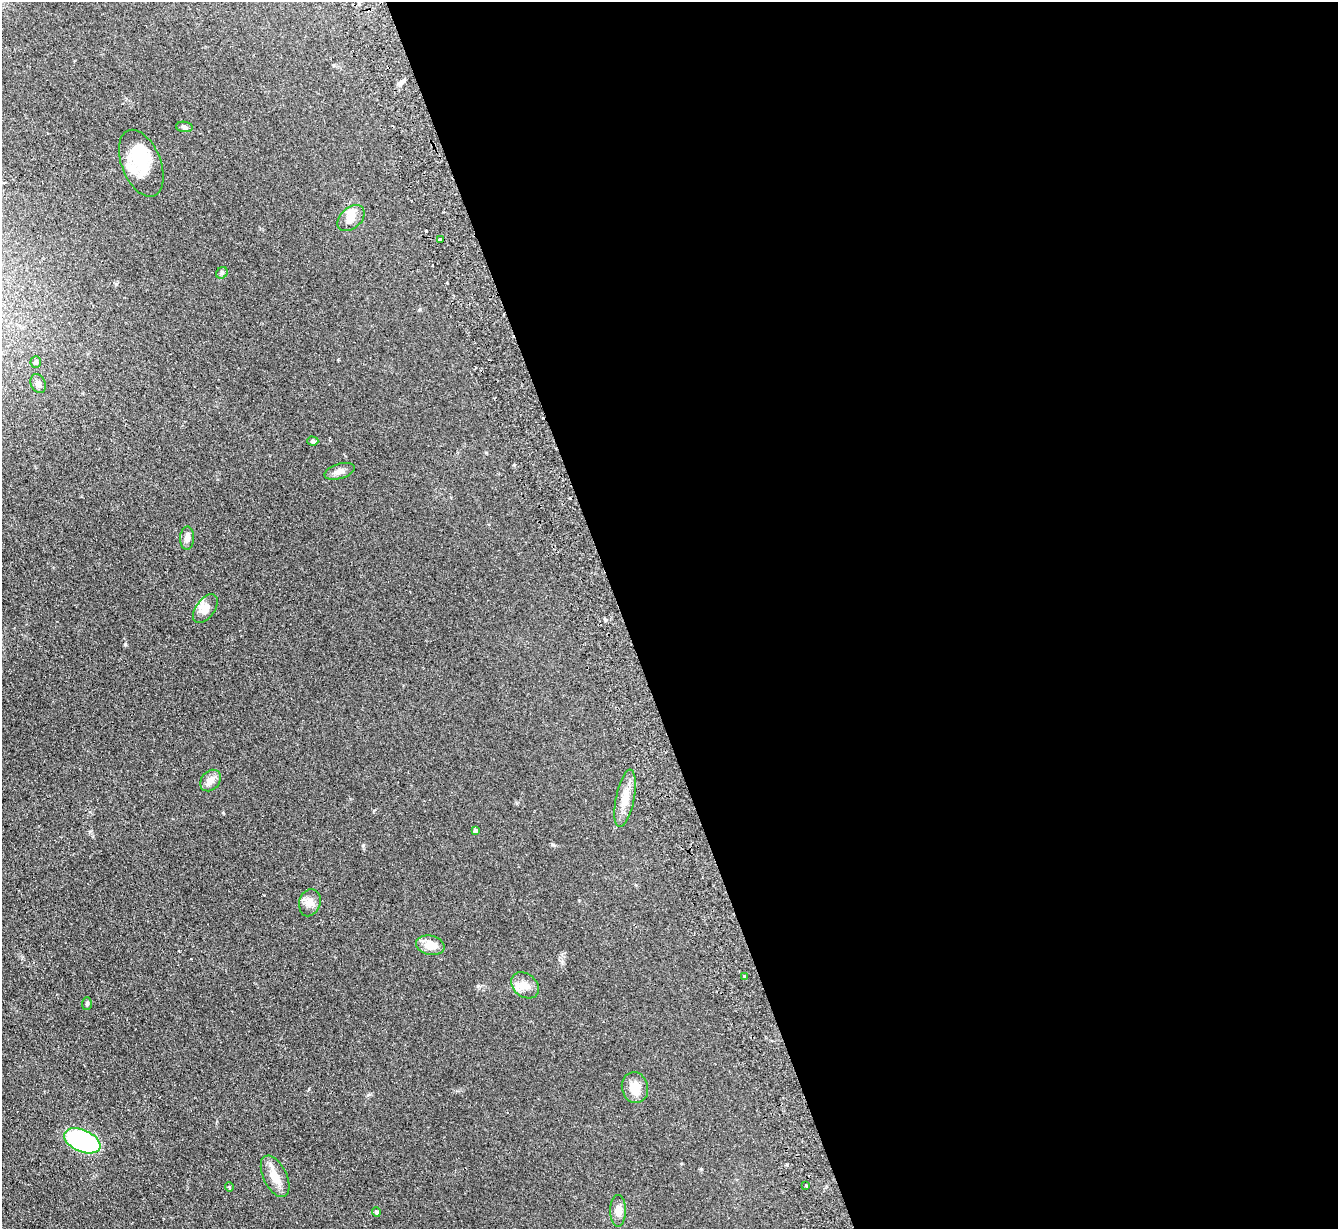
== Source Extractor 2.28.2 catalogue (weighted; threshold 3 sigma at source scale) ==
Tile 8 of 4 x 4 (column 4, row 2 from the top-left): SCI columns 4056-5391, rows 2613-3839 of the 5439 x 5351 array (HDU 1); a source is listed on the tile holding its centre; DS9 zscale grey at full resolution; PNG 1340 x 1231 px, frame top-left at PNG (2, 2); each listed source drawn as its Kron ellipse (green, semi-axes under 4 px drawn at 4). Shown black and unused: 54% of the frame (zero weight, under 2 of 3 exposures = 3% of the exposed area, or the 3 px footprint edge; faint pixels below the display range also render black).
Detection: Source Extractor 2.28.2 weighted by HDU 2 'WHT'; one run over the whole footprint, this tile lists its part. Background 0.0751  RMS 0.0075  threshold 0.0339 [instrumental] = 3 sigma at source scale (4.5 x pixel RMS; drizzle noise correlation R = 1.50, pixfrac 1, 0.05/0.05 arcsec/px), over >= 5 px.
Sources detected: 30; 2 inside a brighter object's white glare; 2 cosmic-ray / hot-pixel residue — neither listed nor drawn; the other 26 listed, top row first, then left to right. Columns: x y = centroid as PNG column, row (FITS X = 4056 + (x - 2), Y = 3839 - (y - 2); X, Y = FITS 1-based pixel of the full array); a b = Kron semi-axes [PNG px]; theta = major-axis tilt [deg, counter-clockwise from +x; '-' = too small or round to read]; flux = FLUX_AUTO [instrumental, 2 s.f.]
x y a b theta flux
184 127 8 5 -8 1.7
141 163 35 19 -68 26
351 218 15 10 42 6
441 239 4 3 - 2.9
222 273 6 5 - 1.3
36 362 6 5 - 1.7
38 383 10 7 -64 2.8
313 441 5 4 - 1.3
339 471 16 7 16 4
187 538 12 7 86 3.7
205 609 16 9 54 7.6
210 781 12 9 49 5
625 798 29 9 79 9.9
475 830 4 4 - 1.6
310 903 14 10 73 5.6
430 945 14 9 -13 9.3
744 976 3 3 - 1.2
525 985 15 11 -40 7.5
87 1004 6 5 - 1
635 1088 15 13 -76 9.8
82 1141 19 11 -24 96
275 1176 22 11 -64 10
806 1185 3 2 - 0.91
229 1187 4 4 - 0.8
618 1211 16 8 89 5.6
376 1212 4 4 - 1.6
Unlisted compact peaks at least as high as the median listed source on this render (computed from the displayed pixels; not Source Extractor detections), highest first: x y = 363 845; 478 986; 223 813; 552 844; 701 1169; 606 620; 420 309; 374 810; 116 284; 787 1165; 514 465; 368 1095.